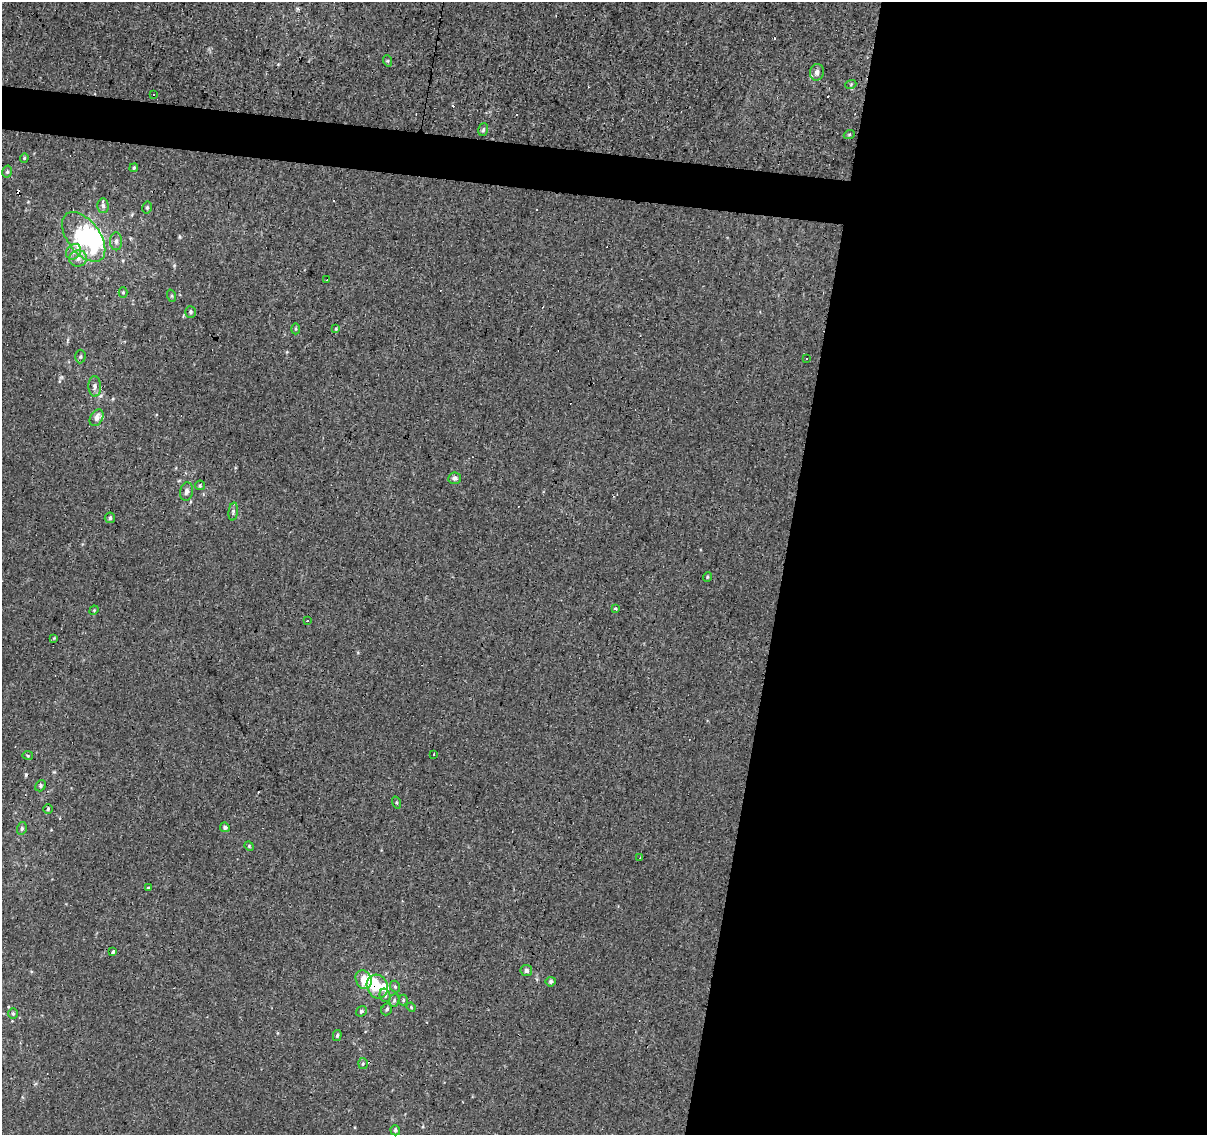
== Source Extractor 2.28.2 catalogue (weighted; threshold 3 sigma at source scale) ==
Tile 12 of 4 x 4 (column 4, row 3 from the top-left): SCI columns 3615-4819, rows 1355-2487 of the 4824 x 5035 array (HDU 1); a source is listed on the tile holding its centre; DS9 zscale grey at full resolution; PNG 1209 x 1137 px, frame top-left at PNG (2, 2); each listed source drawn as its Kron ellipse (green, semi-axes under 4 px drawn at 4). Shown black and unused: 38% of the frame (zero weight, under 3 of 4 exposures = <1% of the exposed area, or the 3 px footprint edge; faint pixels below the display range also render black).
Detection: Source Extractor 2.28.2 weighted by HDU 2 'WHT'; one run over the whole footprint, this tile lists its part. Background -0.00146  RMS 0.0033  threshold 0.0146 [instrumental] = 3 sigma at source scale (4.5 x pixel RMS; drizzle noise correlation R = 1.50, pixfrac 1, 0.0396/0.0396 arcsec/px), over >= 5 px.
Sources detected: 76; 5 inside a brighter object's white glare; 8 cosmic-ray / hot-pixel residue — neither listed nor drawn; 2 inside a brighter listed object's ellipse — not listed separately; the other 61 listed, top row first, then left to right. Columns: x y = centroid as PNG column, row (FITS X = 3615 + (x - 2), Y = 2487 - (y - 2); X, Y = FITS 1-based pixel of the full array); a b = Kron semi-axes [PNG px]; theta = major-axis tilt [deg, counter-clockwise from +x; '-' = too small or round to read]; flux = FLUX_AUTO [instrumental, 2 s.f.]
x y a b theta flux
388 61 6 4 -72 0.37
817 72 8 7 - 1.5
851 84 5 3 - 0.33
154 95 3 3 - 0.87
483 130 6 4 73 0.59
849 135 5 3 - 0.37
24 158 4 4 - 0.34
134 168 5 4 - 0.49
7 172 6 4 75 0.52
103 206 7 5 -89 0.92
147 208 6 4 77 0.55
84 237 29 16 -53 26
116 241 9 6 -90 1.1
74 252 8 6 49 1.3
78 259 9 8 - 1.8
327 280 3 3 - 2.3
123 292 5 4 - 0.39
172 296 6 4 -71 0.44
191 312 6 5 - 0.67
296 329 5 3 - 0.38
336 329 4 4 - 0.36
80 357 7 5 87 0.53
806 358 3 3 - 2.1
95 386 10 6 -87 1.1
97 418 9 6 61 1.9
455 478 6 5 - 0.9
200 485 5 4 - 0.45
186 492 9 6 81 1.1
233 511 9 4 84 0.71
110 518 5 5 - 0.64
707 577 5 3 - 0.3
615 608 3 3 - 0.85
94 610 5 4 - 0.29
307 620 3 3 - 6.6
54 638 4 4 - 0.28
434 754 3 3 - 0.61
28 755 5 3 - 0.35
41 786 6 5 - 0.54
396 803 6 3 -71 0.39
48 809 5 5 - 0.49
225 827 5 4 - 0.92
22 828 6 5 - 0.77
249 846 5 4 - 0.34
640 858 2 2 - 0.2
149 888 3 3 - 4.8
113 951 4 3 - 4.7
526 970 6 5 - 1.1
364 980 10 7 -64 5
551 982 5 5 - 0.89
395 986 6 4 -69 0.53
377 987 12 10 -65 7.8
385 995 7 5 -75 0.75
394 1000 7 5 70 0.61
403 1000 5 4 - 0.47
411 1007 5 3 - 0.32
387 1009 6 5 - 0.7
361 1011 5 5 - 0.6
13 1013 5 4 - 0.43
337 1036 5 4 - 0.56
363 1064 5 5 - 0.45
395 1130 5 4 - 0.61
Overlapping masked pixels (flux is a lower limit): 1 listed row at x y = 377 987